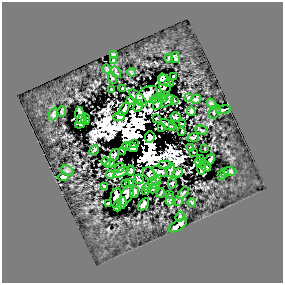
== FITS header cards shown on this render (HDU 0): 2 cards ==
NAXIS1  =                  281
NAXIS2  =                  281

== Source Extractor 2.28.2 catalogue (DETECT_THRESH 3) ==
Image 281 x 281 px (HDU 0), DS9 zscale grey, 1 PNG px = 1 image px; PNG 285 x 285 px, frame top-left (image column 1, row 281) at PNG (2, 2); each listed source drawn as its Kron ellipse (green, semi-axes under 4 px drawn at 4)
Background 2.94e-05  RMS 2.7e-04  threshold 8.21e-04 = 3 sigma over >= 5 px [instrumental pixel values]
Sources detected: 114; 12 with non-positive FLUX_AUTO (blend fragments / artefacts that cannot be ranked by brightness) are neither listed nor drawn; the other 102 listed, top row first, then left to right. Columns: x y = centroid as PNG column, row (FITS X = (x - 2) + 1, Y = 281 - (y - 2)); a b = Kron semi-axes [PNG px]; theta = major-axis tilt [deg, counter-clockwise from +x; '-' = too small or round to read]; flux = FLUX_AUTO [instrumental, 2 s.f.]
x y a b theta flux
113 54 4 3 - 0.023
175 57 6 3 -79 0.02
169 58 4 2 - 0.025
113 60 4 2 - 0.019
107 69 5 3 - 0.019
116 72 6 2 -59 0.022
131 73 4 2 - 0.02
173 76 3 2 - 0.023
112 78 6 4 -73 0.023
163 80 6 5 - 0.14
169 83 5 4 - 0.13
165 85 11 5 -82 0.21
123 88 3 3 - 0.021
111 89 3 2 - 0.015
147 95 12 7 32 0.056
162 96 5 4 - 0.0029
188 97 4 3 - 0.027
138 98 11 5 -42 0.023
156 99 6 3 26 0.059
164 99 4 2 - 0.019
196 99 5 4 - 0.039
130 100 3 2 - 0.023
174 100 3 2 - 0.012
167 101 8 3 44 0.018
158 103 7 4 59 0.053
212 104 6 3 -52 0.035
138 106 6 3 66 0.021
124 109 7 3 61 0.06
223 110 7 2 11 0.024
62 111 5 2 - 0.026
191 111 4 3 - 0.028
214 112 8 5 56 0.039
54 114 6 3 69 0.038
80 116 9 4 -80 0.17
119 116 6 4 21 0.053
175 117 5 5 - 0.016
156 118 3 2 - 0.019
85 119 5 4 - 0.12
81 122 7 5 61 0.2
182 124 3 2 - 0.015
167 125 8 2 -31 0.048
172 127 3 2 - 0.015
162 128 3 2 - 0.02
201 130 6 2 -17 0.023
182 131 4 2 - 0.017
150 137 6 5 - 0.49
193 138 6 3 19 0.028
134 144 3 2 - 0.071
126 147 4 3 - 0.12
132 147 6 4 -35 0.28
190 148 2 2 - 0.014
205 149 3 2 - 0.011
94 150 5 3 - 0.027
123 151 4 2 - 0.035
193 152 2 2 - 0.014
114 155 6 2 71 0.026
201 159 4 3 - 0.0028
210 160 7 4 59 0.081
106 162 5 4 - 0.014
200 163 6 4 -35 0.16
110 164 4 2 - 0.024
165 165 7 3 3 0.013
206 166 5 5 - 0.19
120 168 5 3 - 0.014
201 169 6 3 -86 0.19
67 170 6 4 -27 0.033
170 170 7 3 71 0.03
131 171 5 4 - 0.014
160 171 8 4 -23 0.035
230 171 6 4 -5 0.033
121 172 8 4 27 0.025
178 173 5 3 - 0.031
224 173 4 2 - 0.021
150 174 8 5 -47 0.024
110 175 4 4 - 0.03
221 175 4 3 - 0.013
63 177 5 3 - 0.03
139 179 5 3 - 0.024
156 181 5 3 - 0.021
125 183 3 2 - 0.012
130 183 3 3 - 0.034
172 183 6 3 82 0.042
154 184 6 3 -21 0.028
104 186 3 3 - 0.022
147 188 4 3 - 0.037
153 189 4 2 - 0.0098
134 192 6 3 77 0.038
146 192 3 2 - 0.013
161 193 5 2 - 0.02
183 193 7 2 48 0.028
127 195 11 5 62 0.053
170 195 2 2 - 0.012
116 198 10 5 84 0.16
170 200 5 2 - 0.026
179 201 3 3 - 0.014
192 202 4 3 - 0.021
108 203 3 2 - 0.016
122 203 6 3 79 0.17
144 204 7 4 55 0.043
118 206 6 4 74 0.16
180 217 5 3 - 0.034
178 225 10 4 33 0.18
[12 non-positive-flux detections neither listed nor drawn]